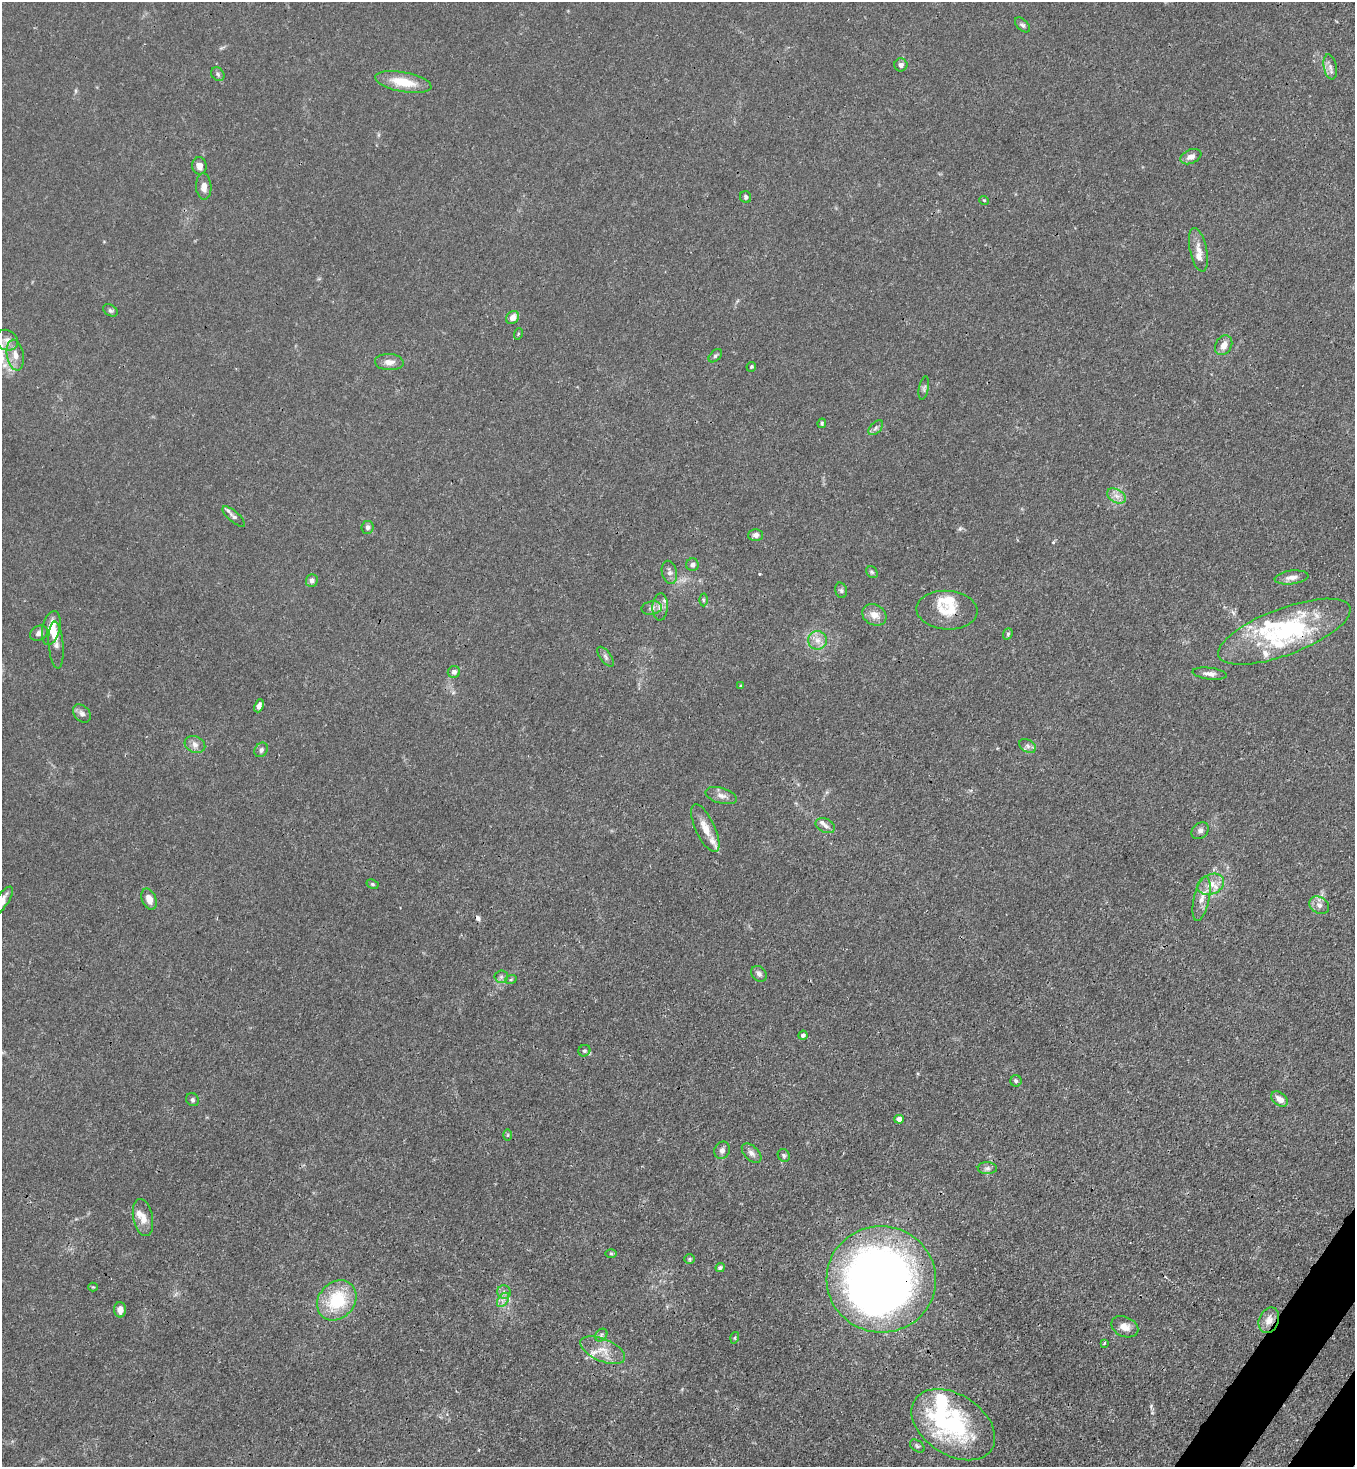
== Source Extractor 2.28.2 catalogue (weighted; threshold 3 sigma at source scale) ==
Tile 6 of 4 x 4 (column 2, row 2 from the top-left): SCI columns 1717-3069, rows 2990-4454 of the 6000 x 5977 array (HDU 1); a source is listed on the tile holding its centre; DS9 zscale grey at full resolution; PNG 1357 x 1469 px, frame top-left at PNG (2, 2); each listed source drawn as its Kron ellipse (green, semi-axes under 4 px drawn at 4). Shown black and unused: <1% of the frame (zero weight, under 3 of 4 exposures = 7% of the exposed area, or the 3 px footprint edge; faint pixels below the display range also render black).
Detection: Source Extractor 2.28.2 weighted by HDU 2 'WHT'; one run over the whole footprint, this tile lists its part. Background 0.0193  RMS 0.0026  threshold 0.0116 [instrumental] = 3 sigma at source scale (4.5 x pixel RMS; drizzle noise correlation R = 1.50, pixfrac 1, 0.05/0.05 arcsec/px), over >= 5 px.
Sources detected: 111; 3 inside a brighter object's white glare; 1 cosmic-ray / hot-pixel residue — neither listed nor drawn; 12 inside a brighter listed object's ellipse — not listed separately; the other 95 listed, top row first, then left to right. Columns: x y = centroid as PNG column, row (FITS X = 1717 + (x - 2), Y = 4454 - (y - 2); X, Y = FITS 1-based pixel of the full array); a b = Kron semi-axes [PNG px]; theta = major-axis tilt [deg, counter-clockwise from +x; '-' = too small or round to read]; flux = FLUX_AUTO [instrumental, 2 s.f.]
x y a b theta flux
1022 25 9 5 -43 0.66
901 65 6 6 - 0.95
1330 67 12 6 -79 1.3
218 74 7 6 - 0.57
403 82 28 10 -11 6.9
1191 157 11 7 23 1.5
199 166 9 7 -81 1.5
204 187 13 7 -86 1.8
746 197 6 5 - 0.64
984 200 5 3 - 0.22
1198 250 22 8 -78 2.4
110 310 8 5 -29 0.58
513 317 7 6 - 2.1
518 334 6 3 72 0.26
7 340 12 10 -32 1.7
1224 345 10 8 60 1.8
15 355 15 8 -79 2.2
715 356 8 5 44 0.53
389 362 14 8 -3 1.7
751 367 5 4 - 0.39
924 388 12 5 79 0.63
822 423 5 4 - 0.4
876 428 9 5 46 0.74
1116 496 10 6 -27 1.4
234 516 14 5 -41 1
368 527 6 6 - 0.87
756 535 7 6 - 1
692 565 6 6 - 0.81
669 572 12 7 -77 1.2
872 572 6 5 - 0.45
1292 577 17 6 7 1.6
312 581 6 6 - 0.97
841 590 8 6 -74 0.54
703 600 6 4 -89 0.41
660 607 13 7 87 1.5
652 608 10 6 11 0.9
947 610 30 19 -4 6.5
874 615 13 10 -30 2.3
51 628 17 8 76 3.8
1284 632 70 23 21 26
39 633 9 7 29 1.1
1008 634 6 4 69 0.42
817 640 9 9 - 1.9
56 645 23 7 -85 1.4
606 657 11 5 -55 0.8
454 672 6 6 - 0.97
1210 674 17 6 -7 1.4
741 686 4 3 - 0.31
259 706 7 4 68 0.86
82 713 10 7 -47 1
195 744 11 8 -25 1.4
1028 746 9 6 -28 0.84
261 750 8 6 56 0.7
721 796 16 7 -15 1.6
825 826 10 6 -25 1.1
705 828 26 9 -65 3.7
1200 831 9 7 40 0.92
372 884 6 4 -28 0.38
1211 884 14 10 22 3
149 899 11 7 -67 2.4
1202 899 23 7 78 2.5
2 901 17 6 55 2.4
1319 905 10 8 -29 1.4
759 974 9 6 -43 0.87
501 977 6 6 - 0.63
511 979 6 3 20 0.29
803 1035 4 4 - 0.82
584 1051 6 5 - 0.49
1016 1081 6 5 - 0.5
1280 1099 9 6 -38 1.9
193 1100 7 6 - 0.56
899 1119 5 4 - 1.7
508 1135 6 4 89 0.3
722 1150 9 7 66 0.97
752 1153 12 7 -45 1.2
784 1155 7 5 -57 0.55
987 1168 9 6 -2 0.92
143 1218 19 10 -79 2.7
611 1254 6 4 -1 0.34
690 1259 5 5 - 0.38
720 1268 5 4 - 0.5
881 1279 55 53 -7 230
93 1287 4 4 - 0.27
504 1292 7 6 - 0.94
337 1300 22 18 47 14
503 1300 8 5 55 0.96
120 1310 7 6 - 1.4
1269 1320 13 9 66 2.5
1125 1327 14 9 -25 2.2
601 1335 7 5 49 0.6
735 1338 6 3 72 0.31
1104 1343 4 3 - 0.36
603 1350 24 11 -23 4
953 1425 46 30 -33 34
917 1446 8 5 -35 0.53
Overlapping masked pixels (flux is a lower limit): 4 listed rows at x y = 947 610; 1284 632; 881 1279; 1269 1320
Isophote crosses this tile's border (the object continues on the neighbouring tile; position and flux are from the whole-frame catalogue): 1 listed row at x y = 2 901